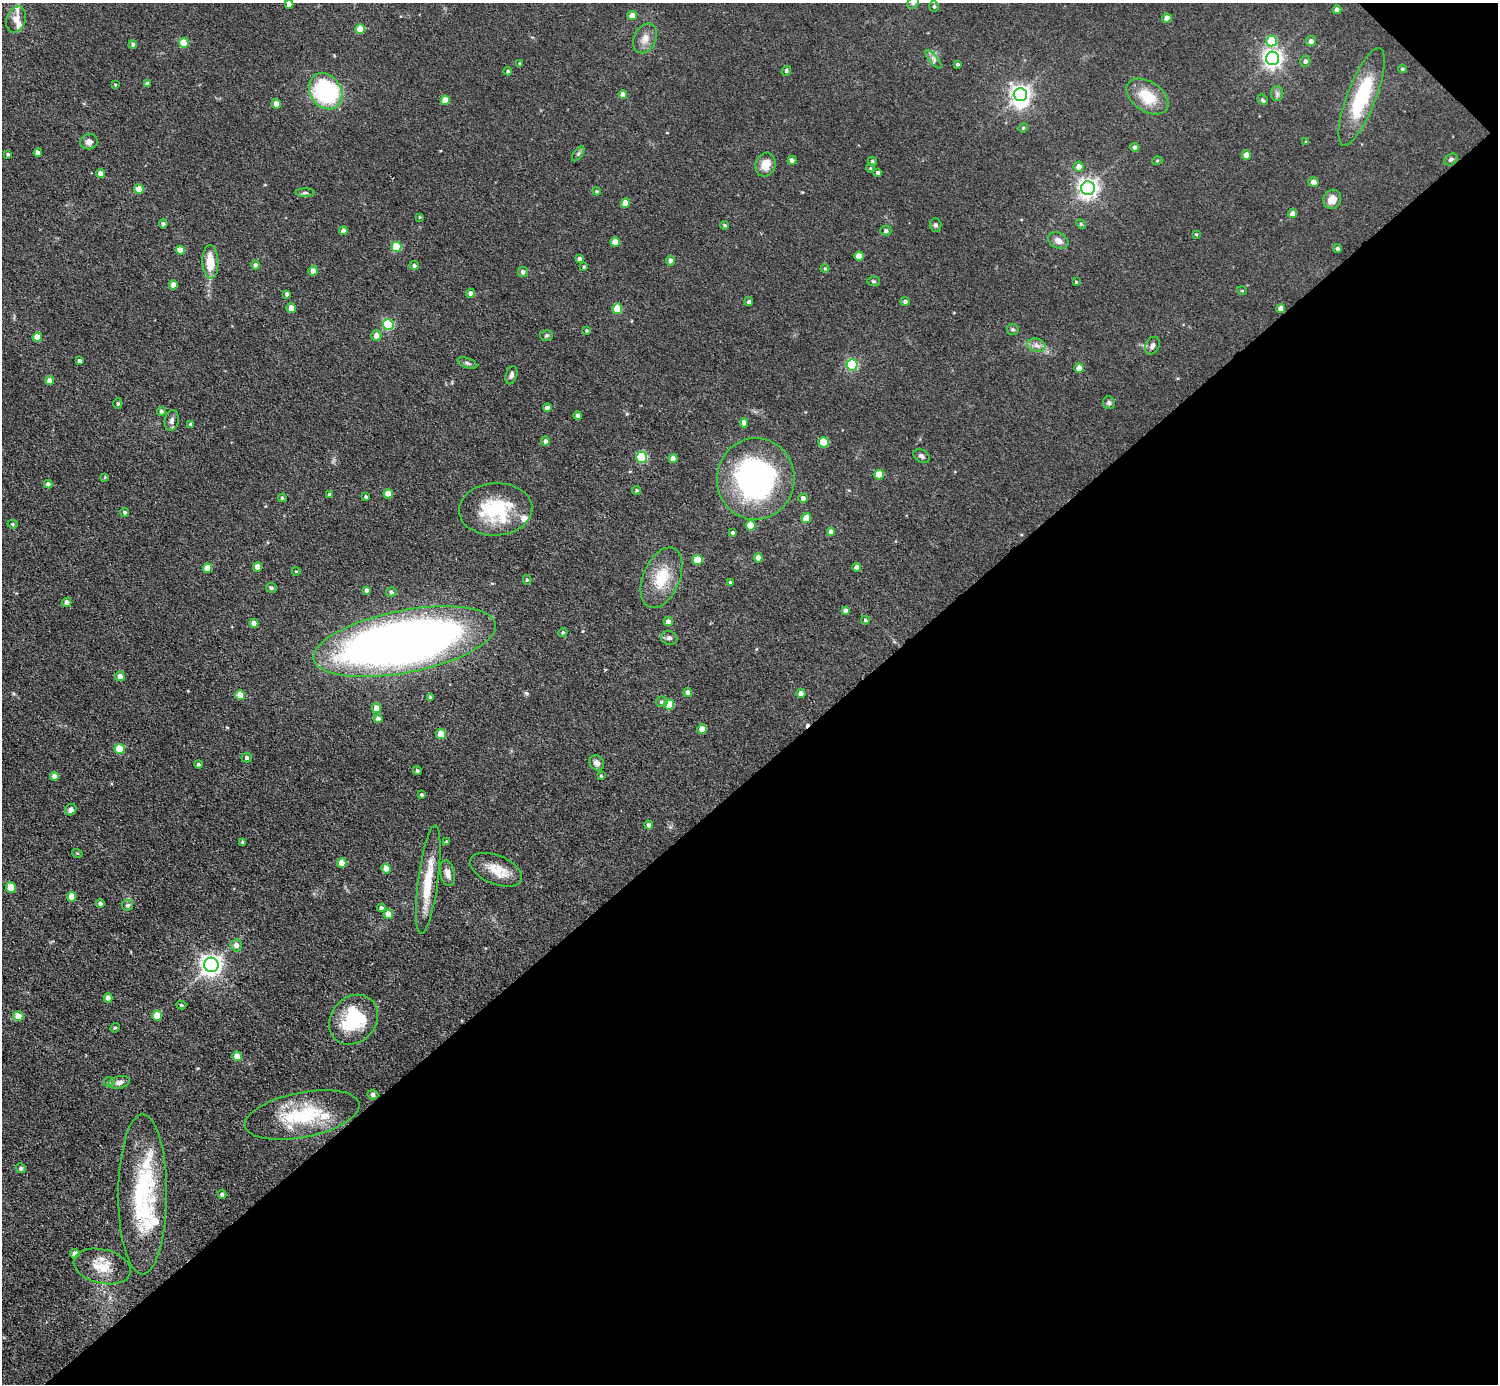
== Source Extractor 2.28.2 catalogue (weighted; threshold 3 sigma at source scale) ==
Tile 12 of 4 x 4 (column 4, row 3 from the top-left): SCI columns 4487-5982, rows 1680-3061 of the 5982 x 5981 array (HDU 1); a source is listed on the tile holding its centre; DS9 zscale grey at full resolution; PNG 1500 x 1386 px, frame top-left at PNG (2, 3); each listed source drawn as its Kron ellipse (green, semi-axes under 4 px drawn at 4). Shown black and unused: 45% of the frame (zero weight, under 3 of 5 exposures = <1% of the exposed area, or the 3 px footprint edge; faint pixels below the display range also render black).
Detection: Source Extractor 2.28.2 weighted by HDU 2 'WHT'; one run over the whole footprint, this tile lists its part. Background 0.0512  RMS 0.0068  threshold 0.0305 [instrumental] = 3 sigma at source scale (4.5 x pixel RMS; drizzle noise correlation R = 1.50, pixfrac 1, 0.05/0.05 arcsec/px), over >= 5 px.
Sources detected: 220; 2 inside a brighter object's white glare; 1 cosmic-ray / hot-pixel residue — neither listed nor drawn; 9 inside a brighter listed object's ellipse — not listed separately; the other 208 listed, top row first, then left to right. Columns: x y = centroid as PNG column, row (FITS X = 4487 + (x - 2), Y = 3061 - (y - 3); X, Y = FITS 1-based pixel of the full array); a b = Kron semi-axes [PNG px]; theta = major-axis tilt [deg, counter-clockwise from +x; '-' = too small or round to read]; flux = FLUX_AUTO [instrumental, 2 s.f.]
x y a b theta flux
913 3 6 5 - 1.3
289 4 4 4 - 3.4
934 6 5 4 - 1
1337 10 4 4 - 4.6
632 16 5 4 - 6.7
1167 18 4 4 - 6.5
16 20 13 9 71 5.3
360 29 5 5 - 17
645 38 15 11 65 6.2
1271 41 5 5 - 27
1311 41 5 5 - 2.8
184 43 5 5 - 19
133 44 4 4 - 1.3
1273 58 7 6 - 320
934 59 11 4 -51 2.3
1305 61 5 5 - 1.9
520 64 4 3 - 1.1
958 64 3 3 - 0.94
1402 69 4 3 - 0.81
508 71 4 4 - 1
786 71 5 4 - 1.3
147 84 4 3 - 1.9
115 85 3 2 - 0.52
326 91 19 15 -55 82
623 94 4 4 - 3.6
1277 94 7 6 - 1.8
1020 95 6 6 - 360
1147 97 23 15 -34 19
1361 97 52 14 69 48
445 100 4 4 - 10
1262 100 5 4 - 1.1
276 104 5 4 - 4.9
1023 128 5 4 - 0.76
89 142 9 7 8 3
1306 142 4 3 - 0.68
1135 147 4 4 - 1.8
38 153 4 4 - 3.1
8 154 3 3 - 1.2
578 154 8 4 55 1.3
1246 155 4 4 - 5.1
1451 159 7 5 31 1.8
792 160 4 4 - 2.5
872 161 4 4 - 1.2
1157 161 5 3 - 0.6
766 165 12 10 70 8.5
1079 167 5 5 - 4
870 168 4 4 - 0.67
878 173 4 3 - 1.8
101 174 4 4 - 4.9
1314 182 5 4 - 4.1
1088 188 7 7 - 350
139 189 5 4 - 9.9
597 191 4 4 - 0.74
305 193 9 4 0 1.2
1332 199 10 8 63 6.9
625 203 5 4 - 8.4
1292 214 4 4 - 4.9
420 217 3 3 - 0.67
163 224 4 4 - 1.6
1081 224 5 4 - 0.76
725 225 4 3 - 0.97
935 225 6 6 - 1.6
343 231 4 4 - 2.9
886 231 5 5 - 1.9
1196 234 4 3 - 0.7
1058 241 10 8 -30 4.4
615 242 4 4 - 9
397 247 5 5 - 27
1337 248 4 4 - 1.1
180 250 4 4 - 6.4
859 256 4 4 - 10
580 259 4 4 - 2.7
670 261 5 4 - 2.5
210 262 17 8 -87 14
255 265 4 4 - 1.7
414 266 5 4 - 1.8
584 267 4 3 - 0.77
825 268 4 3 - 0.63
313 271 5 4 - 4.5
523 272 5 5 - 2.2
874 281 6 5 - 1.1
1076 282 3 3 - 0.6
173 285 4 4 - 5.4
1242 291 5 3 - 0.52
470 293 4 4 - 2.5
287 294 4 4 - 1.5
905 301 4 4 - 1.7
749 302 4 4 - 1.2
291 308 5 4 - 7.4
617 309 5 5 - 19
1281 309 4 4 - 5
388 324 5 5 - 69
1013 329 6 5 - 1.2
587 331 3 3 - 0.74
547 335 6 5 - 1.1
376 336 5 5 - 4.3
37 337 4 4 - 8.5
1036 345 9 6 -16 3.2
1152 346 9 7 65 2.3
80 361 4 4 - 1.8
467 363 10 4 -20 1.6
852 365 5 5 - 68
1079 368 4 4 - 6.7
511 375 9 5 73 2.3
50 381 4 4 - 4.8
1109 403 6 6 - 1.6
118 404 5 4 - 0.98
547 408 4 4 - 4
161 411 4 4 - 1.5
578 416 4 4 - 2.1
172 420 11 7 79 2.6
744 423 4 4 - 4.3
190 424 4 4 - 1.4
545 441 4 4 - 2.4
824 442 5 5 - 22
921 456 9 6 -29 1.9
642 457 5 5 - 54
673 459 4 4 - 4.8
879 474 5 5 - 12
105 477 4 3 - 0.68
756 479 41 39 88 160
48 484 4 4 - 2.2
636 490 4 4 - 1.1
388 494 4 4 - 11
329 495 4 4 - 1.7
366 497 3 3 - 1.3
282 498 4 4 - 0.96
803 498 4 4 - 2.9
495 509 37 26 3 45
124 512 5 4 - 1.3
806 518 5 4 - 11
13 524 5 4 - 1.1
751 525 5 5 - 17
831 532 4 4 - 3.4
733 533 3 3 - 1.3
758 558 4 4 - 3.9
697 560 5 5 - 19
258 567 4 4 - 7.3
857 567 4 4 - 2.8
207 568 4 4 - 9.1
296 571 4 3 - 0.55
661 578 32 18 67 23
527 580 5 4 - 0.93
731 582 4 3 - 1.4
271 588 5 5 - 1.7
366 590 4 3 - 2
391 592 5 4 - 1.6
67 602 5 4 - 3.9
846 610 4 4 - 2.3
865 620 4 4 - 0.84
668 621 5 4 - 3.7
254 623 4 4 - 3.7
563 632 5 4 - 1.1
669 638 8 7 - 2.1
405 642 93 31 11 680
120 676 5 5 - 3.8
688 692 5 4 - 2.4
801 693 4 4 - 3.2
240 695 5 4 - 12
430 697 4 3 - 1
662 702 6 5 - 1.4
669 705 5 5 - 23
376 708 5 4 - 6.7
378 718 4 4 - 2.5
702 729 5 4 - 6.9
441 734 5 5 - 12
119 749 5 5 - 25
247 758 5 5 - 1.6
597 763 8 7 - 3.1
198 764 4 4 - 1.5
417 771 4 4 - 1.2
54 776 4 4 - 4
601 776 4 3 - 0.64
422 795 3 3 - 1.1
71 810 6 5 - 2.8
649 825 4 4 - 2
243 842 4 3 - 1.1
446 842 4 3 - 0.8
77 853 5 3 - 0.62
342 863 5 5 - 7.1
386 869 5 4 - 5
496 870 27 14 -22 13
447 873 13 7 -77 4.2
428 879 55 10 82 24
11 888 5 5 - 12
71 897 5 4 - 10
100 904 4 3 - 1.9
128 905 5 5 - 1.5
381 908 4 4 - 1.5
388 914 5 4 - 7.4
236 945 6 5 - 4.2
211 965 7 7 - 440
108 998 4 4 - 3.5
181 1005 5 4 - 0.97
18 1016 5 5 - 8.4
157 1016 5 5 - 11
353 1020 27 22 48 41
115 1028 5 4 - 0.81
237 1056 5 4 - 8.1
109 1082 5 4 - 0.78
119 1082 11 6 15 2.9
373 1095 5 5 - 1.9
302 1115 58 22 11 46
21 1168 5 4 - 1.7
143 1194 80 24 90 81
222 1194 4 4 - 1.7
75 1254 4 4 - 3.8
102 1266 29 17 -13 15
Isophote crosses this tile's border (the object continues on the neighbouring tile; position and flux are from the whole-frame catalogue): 2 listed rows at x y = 913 3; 289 4